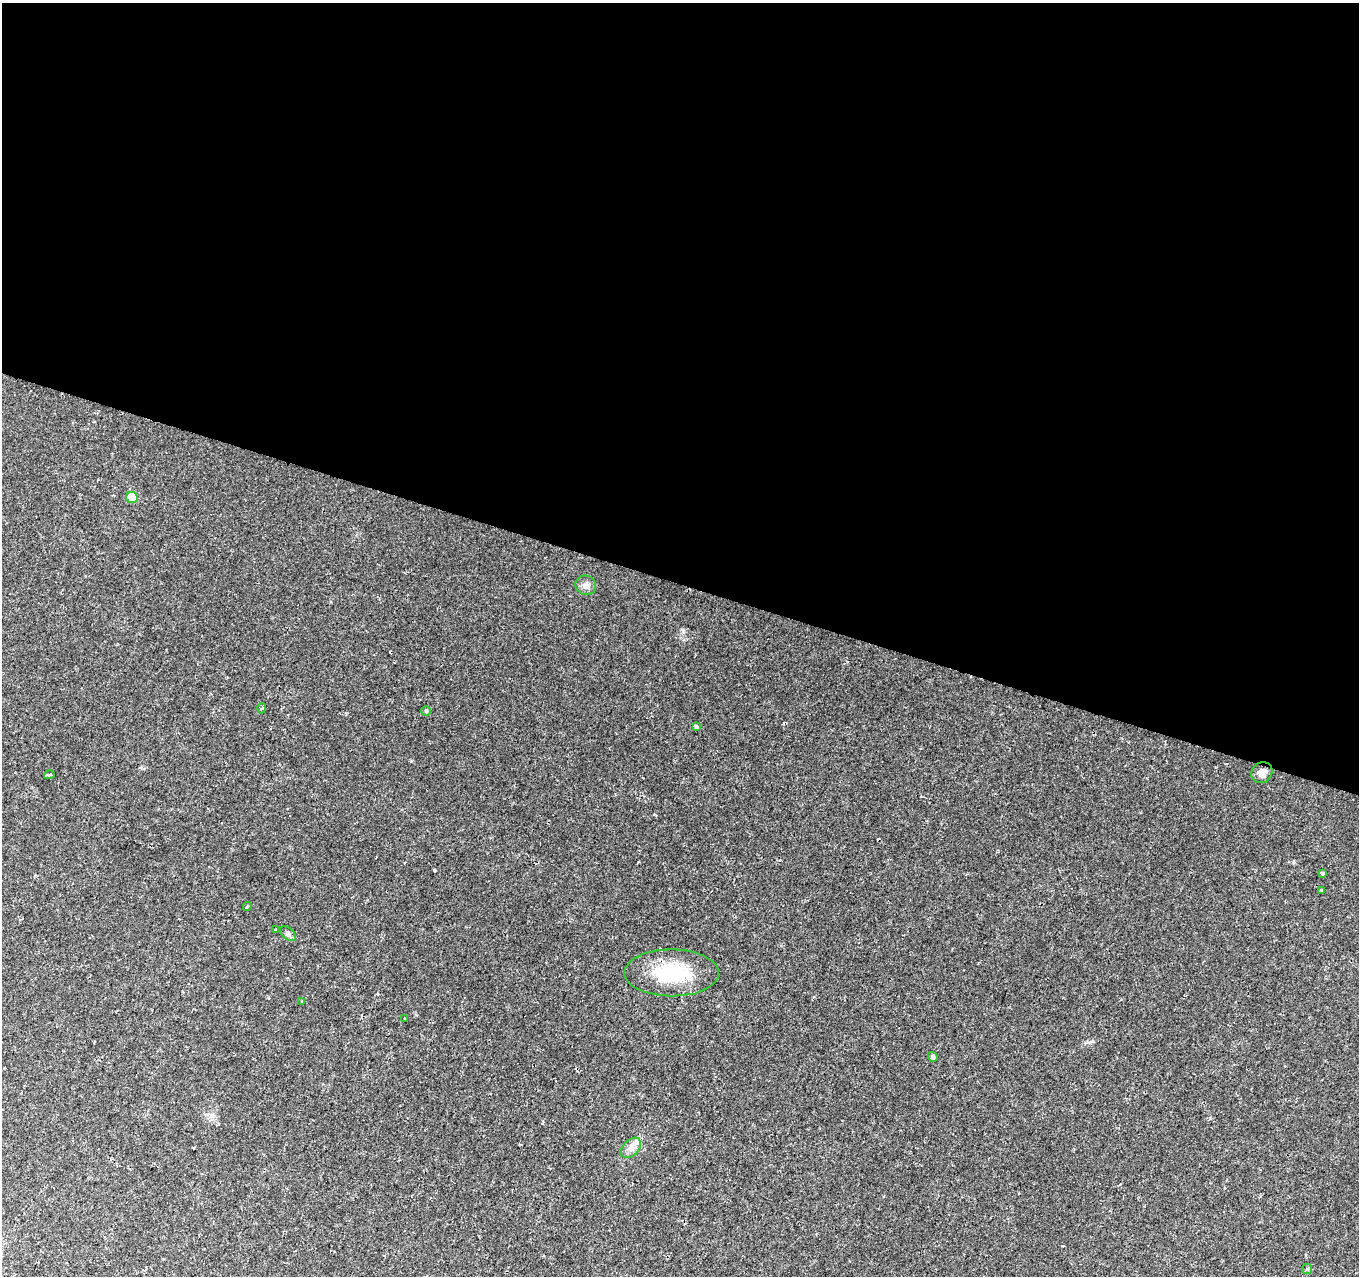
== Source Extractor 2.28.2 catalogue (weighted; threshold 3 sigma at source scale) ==
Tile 3 of 4 x 4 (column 3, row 1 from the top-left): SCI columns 2737-4093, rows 4034-5307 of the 5462 x 5602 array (HDU 1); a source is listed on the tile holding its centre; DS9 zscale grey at full resolution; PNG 1361 x 1278 px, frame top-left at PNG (2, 3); each listed source drawn as its Kron ellipse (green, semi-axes under 4 px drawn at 4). Shown black and unused: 46% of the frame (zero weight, under 2 of 3 exposures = <1% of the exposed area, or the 3 px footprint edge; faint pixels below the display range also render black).
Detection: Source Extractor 2.28.2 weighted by HDU 2 'WHT'; one run over the whole footprint, this tile lists its part. Background 0.0289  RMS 0.0042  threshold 0.0189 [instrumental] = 3 sigma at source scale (4.5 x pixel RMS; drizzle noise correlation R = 1.50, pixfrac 1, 0.0396/0.0396 arcsec/px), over >= 5 px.
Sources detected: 19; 1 cosmic-ray / hot-pixel residue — neither listed nor drawn; the other 18 listed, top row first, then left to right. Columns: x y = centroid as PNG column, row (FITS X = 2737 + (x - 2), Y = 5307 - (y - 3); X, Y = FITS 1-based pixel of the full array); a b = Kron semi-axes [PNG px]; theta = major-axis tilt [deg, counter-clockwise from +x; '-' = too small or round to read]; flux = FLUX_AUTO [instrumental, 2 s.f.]
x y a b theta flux
132 497 6 5 - 11
586 585 10 9 - 2.2
262 708 5 3 - 0.49
426 711 5 5 - 0.52
696 727 4 4 - 0.86
1262 773 11 10 - 2.5
49 775 5 3 - 0.83
1323 874 3 3 - 2.2
1322 890 4 3 - 2.1
247 907 4 3 - 0.65
276 930 3 3 - 0.5
288 934 9 5 -38 1.1
672 973 47 23 0 25
302 1002 3 3 - 1.3
405 1018 2 2 - 0.29
933 1057 5 4 - 1.3
631 1148 12 8 45 2.6
1307 1269 5 5 - 0.77
Unlisted compact peaks at least as high as the median listed source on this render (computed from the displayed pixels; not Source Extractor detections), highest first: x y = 434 870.